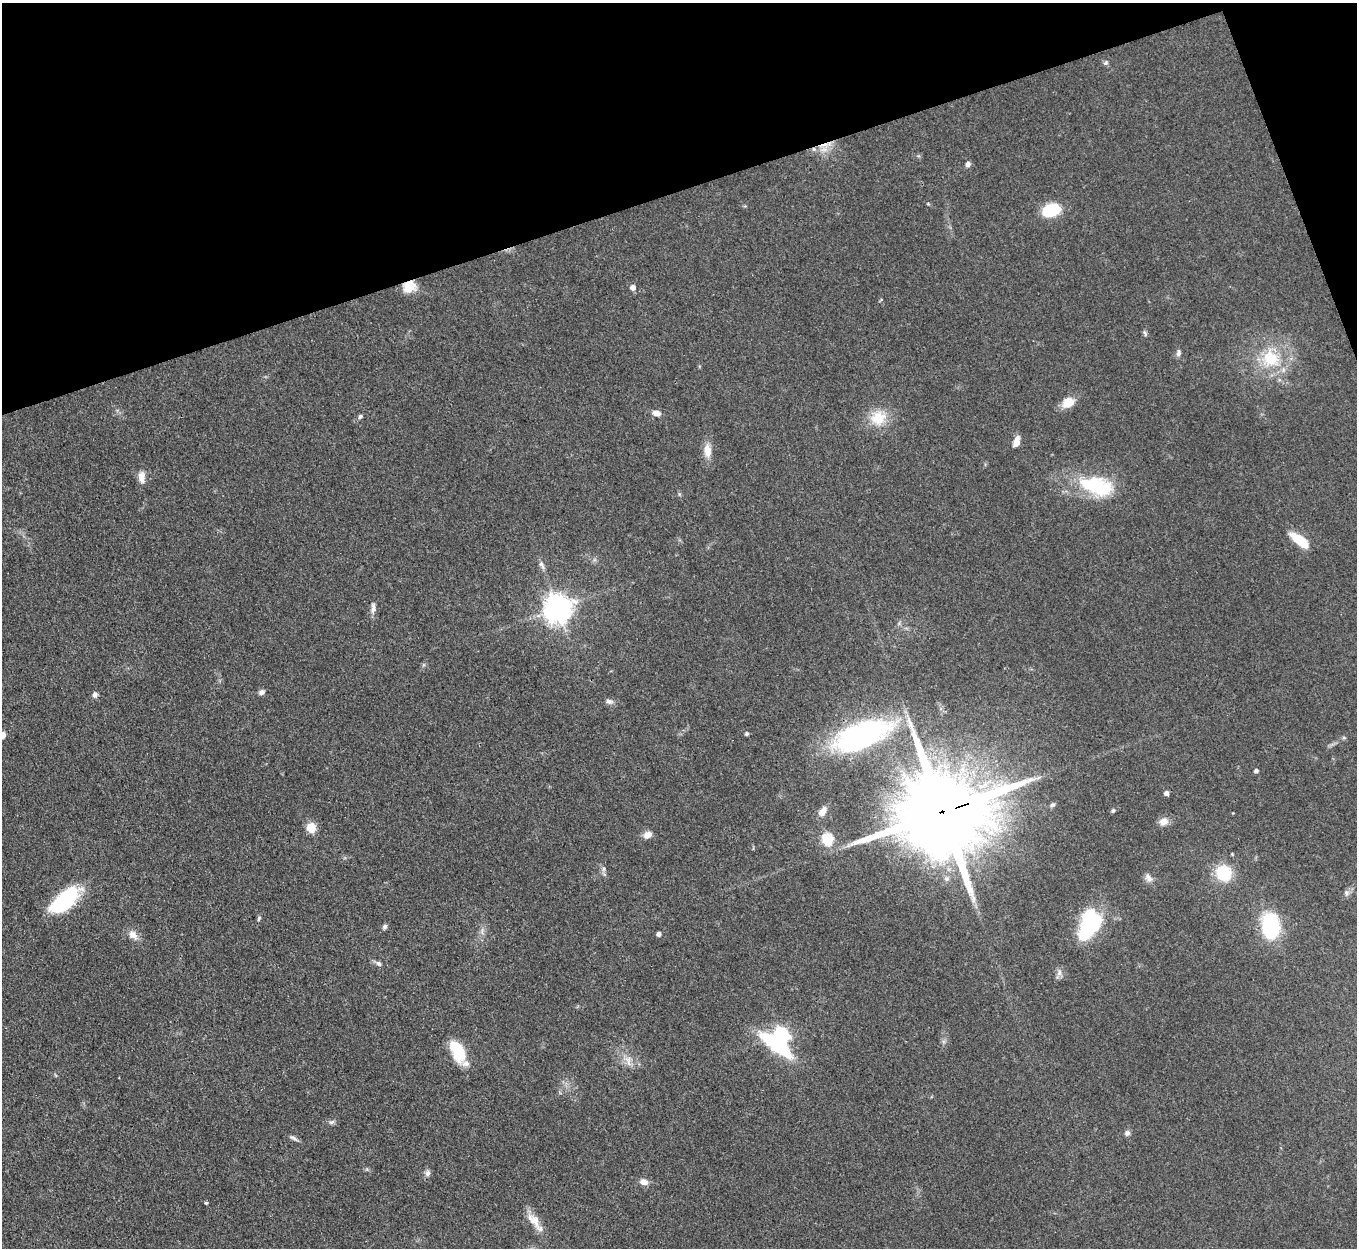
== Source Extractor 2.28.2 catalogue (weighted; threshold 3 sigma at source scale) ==
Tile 3 of 4 x 4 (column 3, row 1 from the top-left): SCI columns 2715-4069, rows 4017-5262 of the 5427 x 5413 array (HDU 1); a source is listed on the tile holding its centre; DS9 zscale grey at full resolution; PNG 1359 x 1250 px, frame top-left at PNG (2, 3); no overlay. Shown black and unused: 17% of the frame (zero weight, under 3 of 4 exposures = <1% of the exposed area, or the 3 px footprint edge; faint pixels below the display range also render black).
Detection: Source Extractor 2.28.2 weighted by HDU 2 'WHT'; one run over the whole footprint, this tile lists its part. Background 0.0823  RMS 0.0061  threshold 0.0273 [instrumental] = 3 sigma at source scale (4.5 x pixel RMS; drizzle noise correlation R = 1.50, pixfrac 1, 0.05/0.05 arcsec/px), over >= 5 px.
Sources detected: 70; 3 inside a brighter object's white glare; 2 cosmic-ray / hot-pixel residue — not listed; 1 inside a brighter listed object's ellipse — not listed separately; the other 64 listed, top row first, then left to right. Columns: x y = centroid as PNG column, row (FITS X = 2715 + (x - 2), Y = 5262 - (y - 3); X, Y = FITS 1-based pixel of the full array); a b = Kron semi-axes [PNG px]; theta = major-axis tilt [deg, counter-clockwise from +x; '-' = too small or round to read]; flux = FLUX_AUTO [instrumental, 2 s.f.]
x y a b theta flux
1106 63 7 5 45 1.3
968 164 7 6 - 2.4
928 204 6 3 -19 0.64
1051 210 18 12 17 23
409 286 13 11 24 13
633 287 6 5 - 3.5
1145 333 9 4 -64 1.2
1178 353 10 6 83 2.1
1270 358 26 24 -30 30
1068 402 15 11 29 8.6
657 413 10 6 -5 3.8
360 416 6 5 - 1.4
878 418 23 21 28 16
1016 441 13 7 71 4.8
707 451 17 9 -85 6.9
142 477 15 8 -87 5.4
1095 486 42 26 -8 41
1300 540 23 9 -38 16
542 565 12 6 -63 2.4
373 608 15 6 87 3.2
558 608 9 9 - 790
262 692 8 6 32 2
95 695 6 5 - 2.7
609 701 11 7 -12 2.3
747 734 4 4 - 1.3
2 735 7 6 - 5.8
861 736 60 24 22 130
1344 738 6 4 -19 0.85
1256 771 5 4 - 1.6
1166 793 5 4 - 2.5
1052 805 7 6 - 1.4
1113 810 6 5 - 1.1
822 812 13 8 62 4.9
942 812 29 22 16 13000
1233 813 3 3 - 0.37
1164 821 12 10 18 4.4
311 827 6 5 - 28
647 835 10 8 27 4.4
827 839 6 6 - 58
1232 854 4 4 - 0.57
604 869 7 4 89 1.5
1224 873 20 18 -48 22
1148 878 14 8 -55 3.3
1346 893 7 7 - 2
66 901 36 18 42 42
259 918 8 4 63 1
1089 924 37 22 65 47
1270 925 16 11 -86 84
385 927 6 5 - 1.6
482 931 12 3 86 2
658 934 4 4 - 2.3
133 935 15 9 -46 5
379 963 8 6 -29 1.9
1059 972 11 6 82 2.5
781 1035 7 6 - 190
458 1051 21 11 -65 27
628 1060 18 8 -83 5.4
331 1122 8 6 16 1.6
1127 1133 7 6 - 2
293 1138 13 4 -29 2
428 1173 9 7 67 2.2
644 1182 10 8 -17 4
206 1203 3 3 - 0.91
534 1220 25 12 -50 9.2
Overlapping masked pixels (flux is a lower limit): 3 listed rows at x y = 409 286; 861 736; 942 812
Isophote crosses this tile's border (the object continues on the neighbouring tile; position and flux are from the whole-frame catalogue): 1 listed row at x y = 2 735